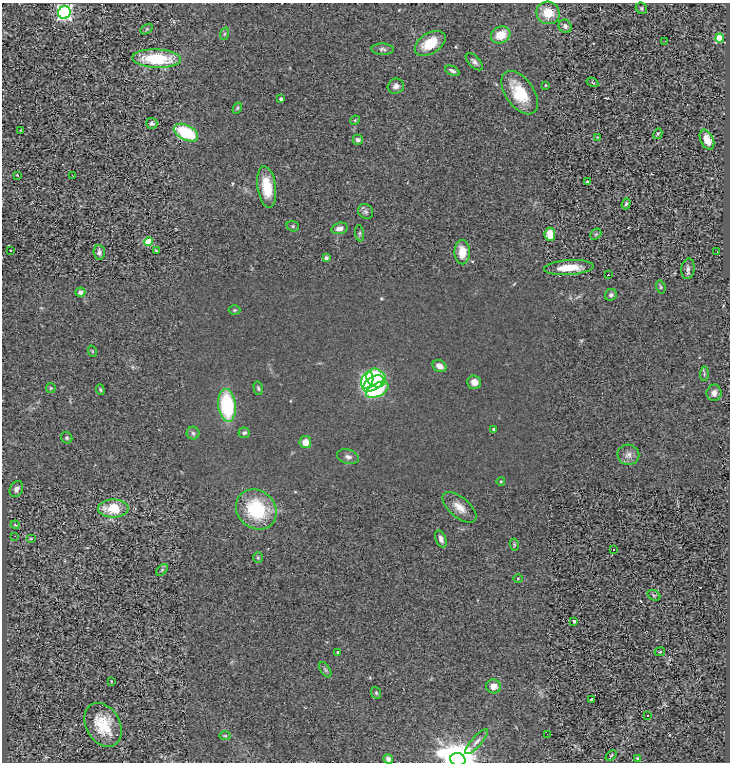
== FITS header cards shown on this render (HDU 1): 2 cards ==
NAXIS1  =                  728
NAXIS2  =                  760

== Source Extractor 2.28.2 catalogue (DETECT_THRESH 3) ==
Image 728 x 760 px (HDU 1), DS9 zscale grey, 1 PNG px = 1 image px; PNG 732 x 764 px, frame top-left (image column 1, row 760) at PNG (2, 3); each listed source drawn as its Kron ellipse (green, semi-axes under 4 px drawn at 4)
Background 0.68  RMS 0.11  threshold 0.332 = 3 sigma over >= 5 px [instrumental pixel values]
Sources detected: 105; all 105 listed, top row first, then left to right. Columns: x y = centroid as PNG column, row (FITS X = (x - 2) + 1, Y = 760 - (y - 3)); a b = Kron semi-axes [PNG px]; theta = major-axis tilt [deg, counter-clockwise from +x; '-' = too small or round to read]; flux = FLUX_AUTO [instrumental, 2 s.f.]
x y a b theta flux
641 8 6 5 - 13
64 12 6 6 - 2300
548 13 12 11 - 150
565 26 7 6 - 32
147 29 7 4 34 11
224 34 6 4 71 9.9
501 35 10 8 27 130
720 38 4 4 - 290
665 41 2 2 - 3.8
430 43 17 10 32 170
382 49 11 5 -2 22
156 59 24 9 -2 370
474 62 11 5 -45 25
452 71 8 4 -28 26
592 82 6 3 -32 8.2
545 85 4 3 - 5.9
396 86 8 7 - 36
520 93 24 14 -55 270
281 99 3 3 - 16
237 108 6 4 60 9.1
355 120 5 4 - 9.6
152 123 6 5 - 17
20 130 4 2 - 4.6
186 133 13 7 -27 410
658 134 5 4 - 9.6
597 137 2 2 - 4.5
358 140 5 5 - 23
707 140 10 6 -66 84
17 175 4 3 - 5.6
73 176 2 2 - 5.6
587 181 3 3 - 8.1
267 187 21 9 -82 190
626 204 5 4 - 11
366 212 8 7 - 20
293 226 6 5 - 12
340 228 8 5 17 43
360 233 8 4 -83 13
550 234 7 5 -82 100
596 234 6 4 43 9.4
149 242 4 4 - 190
10 250 2 2 - 4.5
156 251 4 3 - 8.1
99 252 7 5 -85 25
462 252 12 7 -89 130
717 252 2 2 - 5.3
326 258 4 3 - 27
569 268 25 7 4 150
688 269 10 6 83 28
608 275 2 2 - 41
661 287 7 4 -74 11
80 292 5 4 - 30
611 295 6 5 - 21
234 310 6 5 - 10
92 351 6 3 -72 7.2
439 366 7 5 -30 53
704 374 7 4 89 12
376 378 10 8 -36 330
367 380 8 5 69 1300
474 382 7 6 - 55
373 383 11 6 34 640
51 388 5 5 - 9.2
258 388 7 4 -78 13
100 390 5 4 - 9.5
377 390 12 6 28 450
714 393 8 7 - 38
227 405 16 8 -84 610
494 429 3 3 - 12
193 433 6 6 - 19
244 433 6 5 - 18
67 438 6 5 - 12
305 442 6 6 - 62
628 455 11 10 - 45
348 457 11 7 -15 30
501 481 4 3 - 6.2
16 489 8 6 60 26
459 507 20 10 -40 86
113 509 15 9 -1 220
256 509 21 18 -41 460
15 525 4 4 - 7.3
15 536 2 2 - 57
31 539 5 3 - 6.2
441 539 9 5 -68 30
514 544 6 4 -80 9.7
613 550 3 3 - 32
258 558 5 5 - 10
162 570 7 4 45 10
518 578 5 3 - 6.6
654 595 7 5 -30 12
574 621 4 3 - 13
338 652 3 3 - 8.5
660 652 5 3 - 6.2
325 670 8 4 -57 14
111 681 3 2 - 4.7
494 686 7 7 - 58
376 693 6 4 -68 10
592 700 3 3 - 28
647 715 3 3 - 24
103 725 23 17 -60 250
547 734 2 2 - 190
225 736 6 4 -1 10
477 742 16 5 48 36
611 755 6 4 44 8.9
388 759 5 4 - 25
637 759 3 3 - 16
458 760 8 6 -13 20000
At the frame edge (FLAGS 8, measured only in part): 1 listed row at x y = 458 760